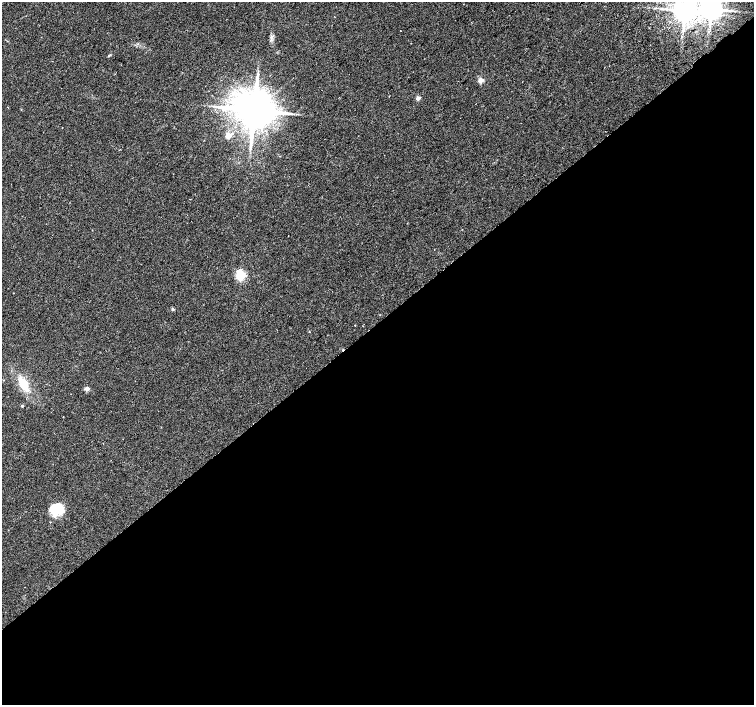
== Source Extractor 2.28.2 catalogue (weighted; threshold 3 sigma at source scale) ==
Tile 15 of 4 x 4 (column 3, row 4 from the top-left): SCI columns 3058-4561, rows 253-1657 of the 6109 x 6061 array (HDU 1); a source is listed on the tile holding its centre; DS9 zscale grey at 2 x 2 block average (1 PNG px = mean of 2 x 2 image px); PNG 756 x 707 px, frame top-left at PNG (2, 2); no overlay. Shown black and unused: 54% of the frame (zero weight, under 2 of 3 exposures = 3% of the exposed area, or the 3 px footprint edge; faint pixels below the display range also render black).
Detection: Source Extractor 2.28.2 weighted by HDU 2 'WHT'; one run over the whole footprint, this tile lists its part. Background 0.1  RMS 0.0088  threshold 0.0396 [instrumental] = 3 sigma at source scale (4.5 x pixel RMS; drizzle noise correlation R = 1.50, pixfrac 1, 0.0396/0.0396 arcsec/px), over >= 5 px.
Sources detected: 21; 2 cosmic-ray / hot-pixel residue — not listed; the other 19 listed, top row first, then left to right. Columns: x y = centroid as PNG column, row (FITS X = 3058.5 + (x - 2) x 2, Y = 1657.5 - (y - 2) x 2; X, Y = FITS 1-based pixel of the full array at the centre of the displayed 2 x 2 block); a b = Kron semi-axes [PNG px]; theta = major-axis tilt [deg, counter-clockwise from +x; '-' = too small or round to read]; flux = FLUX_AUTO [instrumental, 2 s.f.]
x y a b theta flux
711 9 5 5 - 2300
685 11 5 5 - 2800
400 30 2 2 - 0.87
710 31 3 2 - 2.4
271 37 5 4 - 4.8
108 56 5 2 - 1.6
481 80 3 2 - 35
418 98 3 2 - 19
254 110 9 9 - 7900
228 135 3 2 - 48
240 275 3 3 - 230
13 293 2 2 - 1.1
173 309 4 3 - 2.7
355 325 2 2 - 1.1
309 331 3 2 - 1
24 384 18 9 -58 40
87 389 3 2 - 23
22 406 2 2 - 3.3
56 509 16 12 10 48
Isophote crosses this tile's border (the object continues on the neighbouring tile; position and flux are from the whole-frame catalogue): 2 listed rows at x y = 711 9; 685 11
Diffuse or blended objects may show on this block-average render without a row.